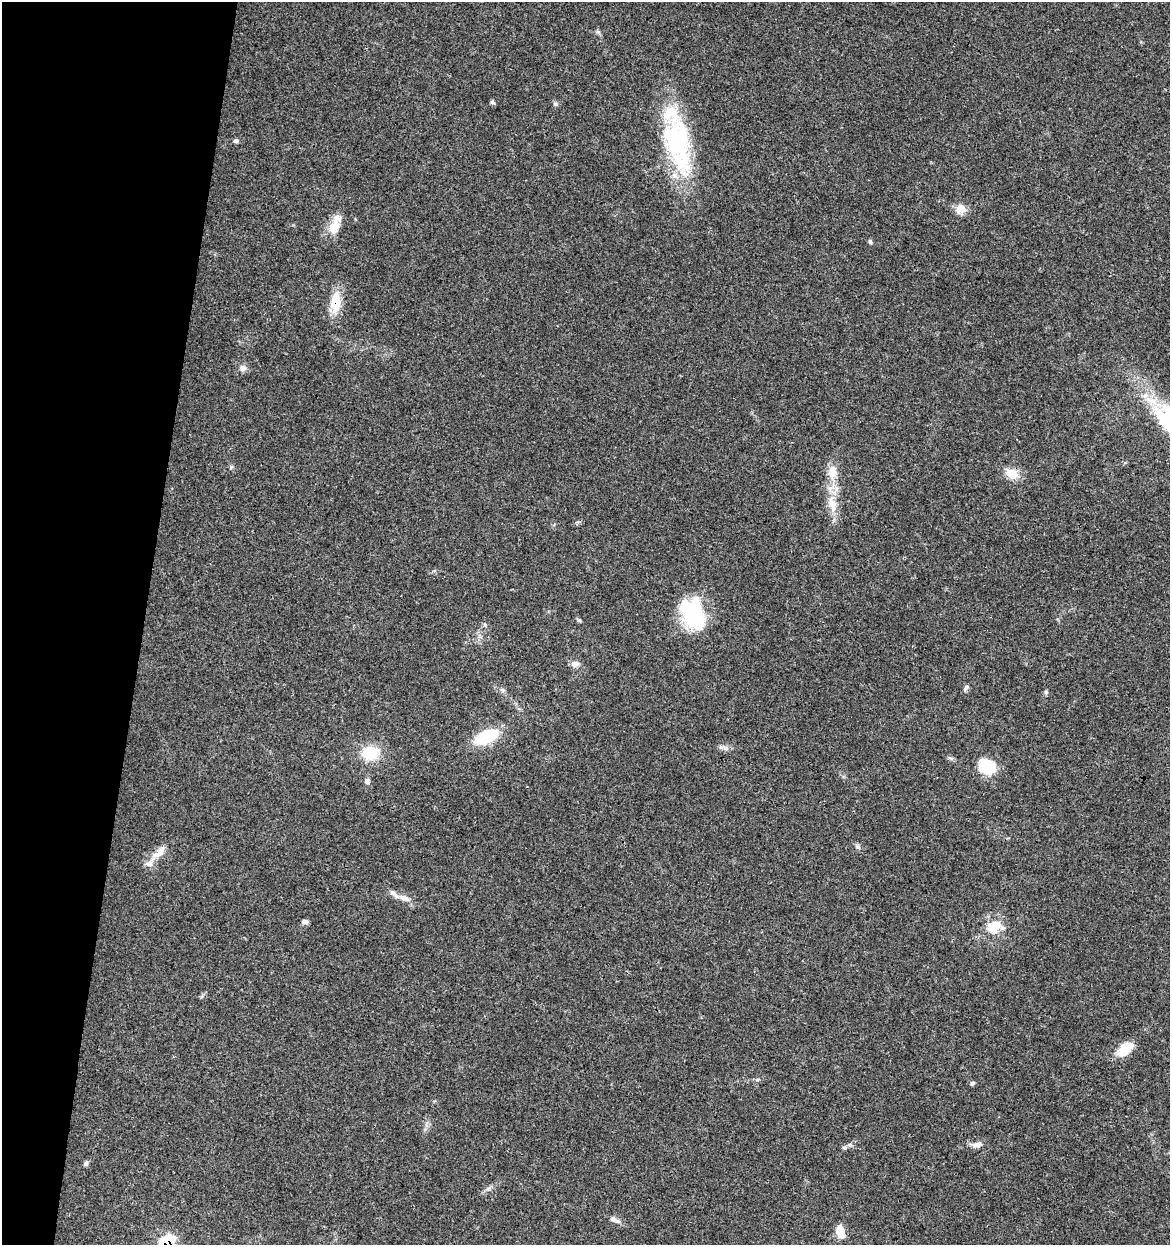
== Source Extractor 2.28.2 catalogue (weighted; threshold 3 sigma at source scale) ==
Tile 9 of 4 x 4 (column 1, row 3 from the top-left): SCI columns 287-1454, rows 1245-2487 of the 5182 x 4982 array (HDU 1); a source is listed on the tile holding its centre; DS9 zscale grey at full resolution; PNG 1172 x 1247 px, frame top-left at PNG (2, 2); no overlay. Shown black and unused: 12% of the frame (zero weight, under 3 of 4 exposures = <1% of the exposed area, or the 3 px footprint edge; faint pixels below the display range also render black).
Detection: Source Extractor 2.28.2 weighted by HDU 2 'WHT'; one run over the whole footprint, this tile lists its part. Background 0.0353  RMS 0.0034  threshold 0.0155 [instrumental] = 3 sigma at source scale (4.5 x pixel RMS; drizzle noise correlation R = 1.50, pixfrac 1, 0.0396/0.0396 arcsec/px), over >= 5 px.
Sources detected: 40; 2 inside a brighter object's white glare — not listed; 3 inside a brighter listed object's ellipse — not listed separately; the other 35 listed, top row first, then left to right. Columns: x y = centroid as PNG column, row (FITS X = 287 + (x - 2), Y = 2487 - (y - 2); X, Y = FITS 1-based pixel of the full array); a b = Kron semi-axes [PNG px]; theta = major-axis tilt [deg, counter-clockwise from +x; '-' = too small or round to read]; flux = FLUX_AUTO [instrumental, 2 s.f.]
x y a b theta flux
492 102 6 5 - 0.68
555 104 6 5 - 0.6
236 141 6 6 - 0.79
678 142 76 31 -79 46
961 209 14 12 25 3.4
335 225 27 11 71 5.8
870 242 7 5 -74 0.56
336 302 25 12 87 8.3
242 368 10 8 37 1.5
1169 423 71 20 -48 33
832 472 20 13 83 5
1012 474 16 11 -20 5.2
832 504 28 11 -81 6.5
692 612 33 24 -64 27
579 620 6 5 - 0.56
575 664 11 8 6 1.8
966 688 10 5 54 0.82
1046 692 7 4 72 0.54
486 737 25 12 24 16
370 753 19 16 8 10
951 758 9 3 -6 0.62
986 767 18 15 -32 12
367 781 8 6 -74 0.99
857 846 8 6 -44 0.91
159 852 22 10 46 4
404 898 17 8 -22 2.8
305 922 8 5 -7 0.99
995 925 23 13 12 6.4
1122 1053 16 13 18 4.7
972 1083 6 5 - 0.62
977 1145 13 7 16 2
86 1163 7 6 - 0.72
613 1219 9 7 -7 1.2
840 1231 15 9 -78 4.4
167 1243 9 8 - 36
Overlapping masked pixels (flux is a lower limit): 2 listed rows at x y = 336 302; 167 1243
Isophote crosses this tile's border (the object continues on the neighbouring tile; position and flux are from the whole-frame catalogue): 2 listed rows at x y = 1169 423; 167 1243